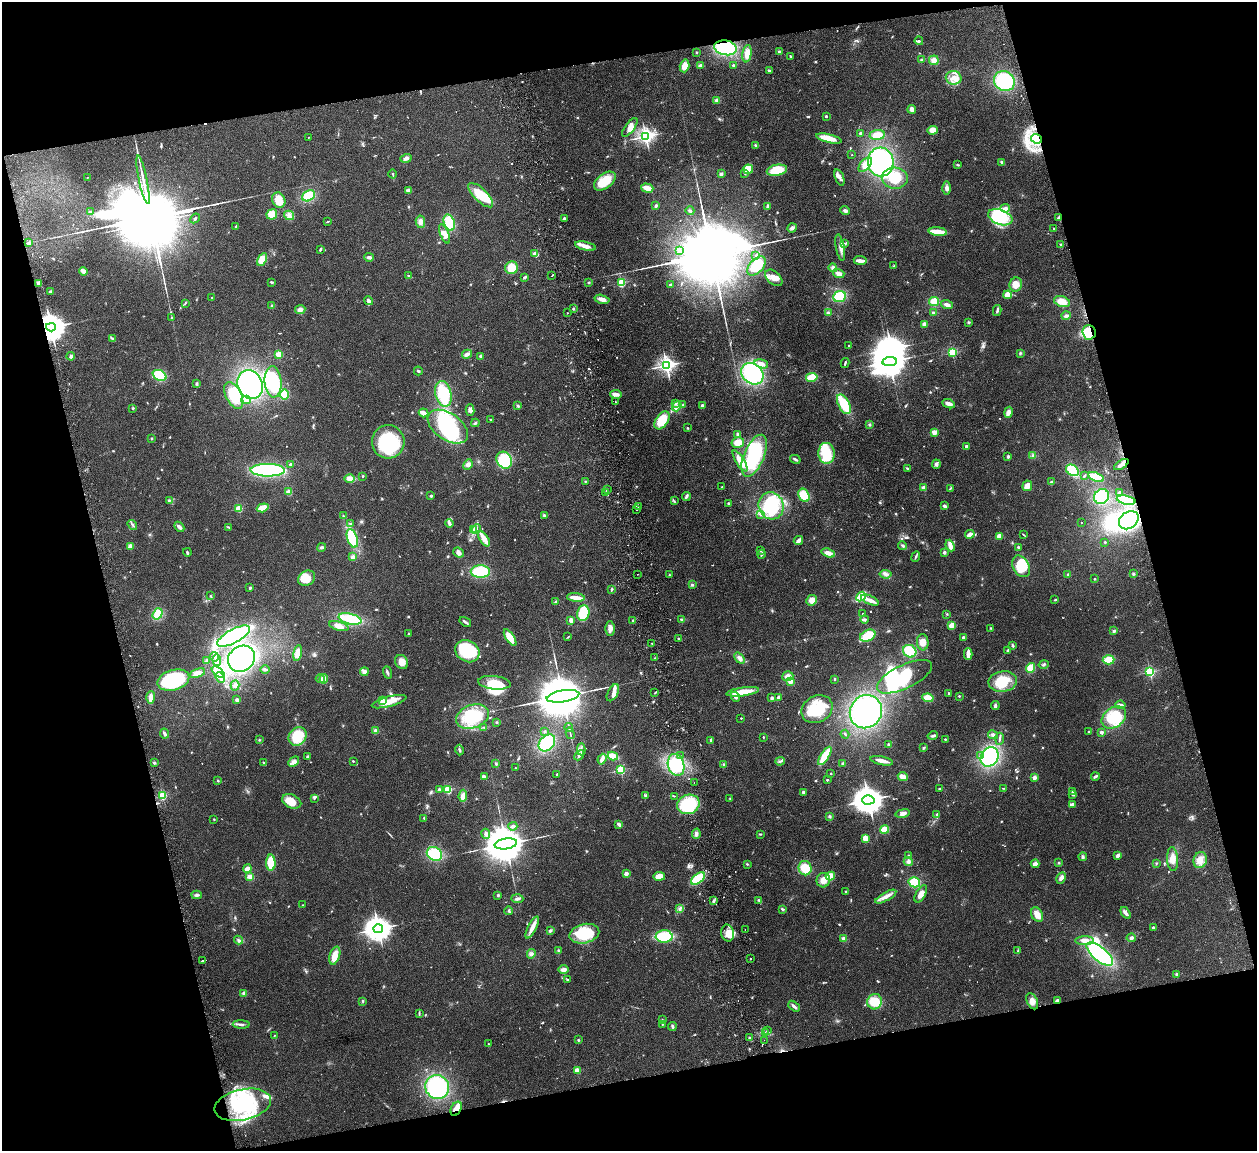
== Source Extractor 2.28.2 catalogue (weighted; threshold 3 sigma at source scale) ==
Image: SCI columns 57-5073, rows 163-4755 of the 5132 x 5030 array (HDU 1 of 3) = the unmasked area's bounding box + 8 px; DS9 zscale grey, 4 x 4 block average (1 PNG px = mean of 4 x 4 image px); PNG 1259 x 1153 px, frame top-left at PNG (2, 2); each listed source drawn as its Kron ellipse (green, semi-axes under 4 px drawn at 4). Shown black and unused: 28% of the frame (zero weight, under 2 of 3 exposures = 3% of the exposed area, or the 3 px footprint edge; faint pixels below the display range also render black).
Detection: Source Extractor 2.28.2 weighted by HDU 2 'WHT'. Background 0.176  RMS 0.011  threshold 0.0488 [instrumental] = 3 sigma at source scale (4.5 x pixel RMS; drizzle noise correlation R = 1.50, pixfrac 1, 0.05/0.05 arcsec/px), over >= 5 px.
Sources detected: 860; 7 too faint to see at this stretch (4 x 4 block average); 23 inside a brighter object's white glare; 9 cosmic-ray / hot-pixel residue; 7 long thin detections or spike segments (spike, bleed or trail) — neither listed nor drawn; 14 coinciding with a brighter row at this scale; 65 inside a brighter listed object's ellipse — not listed separately; of the other 735, all 500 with FLUX_AUTO >= 4.48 (the completeness limit of this list) listed and drawn (235 fainter detections not listed), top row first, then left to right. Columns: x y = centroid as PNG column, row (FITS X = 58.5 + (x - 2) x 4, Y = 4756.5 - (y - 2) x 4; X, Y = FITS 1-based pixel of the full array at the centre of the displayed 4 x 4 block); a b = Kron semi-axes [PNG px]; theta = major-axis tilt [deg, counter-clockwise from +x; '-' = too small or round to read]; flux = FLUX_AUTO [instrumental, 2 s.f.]
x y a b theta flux
919 41 4 2 - 8.4
726 48 11 7 -10 360
697 52 2 2 - 5.9
779 52 2 2 - 71
747 54 9 4 81 53
790 56 2 2 - 6.9
921 60 4 3 - 9.3
934 60 5 4 - 35
701 65 4 2 - 21
733 65 2 2 - 29
685 66 6 4 75 64
769 71 3 2 - 14
954 78 8 7 - 56
1004 81 10 9 - 410
717 100 3 3 - 27
912 109 4 3 - 39
826 116 2 2 - 40
630 127 11 4 53 38
932 130 5 4 - 53
860 133 2 2 - 17
877 135 8 4 6 76
646 136 3 2 - 2800
308 137 2 2 - 7.1
829 138 13 3 -13 120
1036 139 5 4 - 150
756 145 3 3 - 6
852 155 2 2 - 5.7
406 158 6 3 17 26
881 162 14 13 - 840
1002 162 4 2 - 13
865 165 8 5 50 55
958 165 3 2 - 6.1
748 169 5 4 - 86
777 170 10 5 10 160
392 174 4 2 - 7.8
721 174 3 3 - 16
745 174 3 2 - 5.5
87 177 2 2 - 8.1
839 178 9 3 -70 19
895 178 13 10 -3 200
143 180 25 2 -78 62
605 181 12 7 37 170
647 188 6 3 -16 73
947 188 6 3 -90 23
408 191 3 3 - 30
481 195 16 6 -44 210
309 196 7 5 30 150
279 200 8 6 -64 82
656 206 3 3 - 8.7
767 206 3 3 - 8.8
1005 208 5 3 - 21
690 211 4 3 - 9.8
845 211 5 3 - 17
90 212 3 3 - 13
272 214 5 5 - 92
289 215 5 4 - 24
1000 217 12 7 -20 230
195 218 5 2 - 8.6
564 218 3 3 - 9.9
1058 218 4 2 - 13
328 222 3 2 - 4.7
420 222 6 4 -80 31
449 223 8 5 -70 170
236 226 3 2 - 4.6
792 228 5 3 - 18
1054 228 2 2 - 6.5
938 232 9 3 -6 140
445 234 10 4 -69 42
29 243 4 2 - 17
845 244 3 2 - 6.9
1061 245 2 2 - 50
585 246 10 4 -12 46
840 247 13 3 -79 31
320 249 4 2 - 9.5
679 250 3 2 - 8.9
535 254 3 3 - 27
756 255 3 2 - 7.4
369 257 5 3 - 18
262 259 7 4 62 80
860 261 6 2 -6 48
757 266 11 7 47 200
894 266 4 2 - 5.6
512 268 6 6 - 86
833 268 4 4 - 17
83 271 4 3 - 49
839 274 6 4 -17 26
409 276 3 2 - 7.4
552 276 2 2 - 4.5
524 277 4 3 - 9.5
774 278 10 6 -42 50
272 282 3 2 - 10
589 282 2 2 - 22
621 282 2 2 - 640
39 283 3 3 - 36
670 284 4 2 - 6
1016 284 7 6 - 53
51 291 3 3 - 14
1007 295 4 3 - 68
839 296 6 5 - 200
212 297 2 2 - 8.5
602 299 7 3 -14 37
369 301 5 2 - 18
934 301 5 4 - 83
1062 302 8 5 -16 76
185 303 3 2 - 6
947 305 6 3 -19 33
272 306 2 2 - 83
573 308 3 2 - 6
300 309 5 4 - 31
997 310 5 2 - 14
567 313 2 2 - 8.9
828 313 3 2 - 8.4
933 313 3 2 - 15
1066 316 4 3 - 14
172 318 3 2 - 7.6
968 322 3 2 - 6.3
924 324 4 4 - 19
51 327 5 4 - 14000
1089 332 7 6 - 190
112 339 3 2 - 8.1
849 346 2 2 - 5.4
952 352 2 2 - 640
1020 353 3 3 - 7.5
279 354 2 2 - 360
467 354 5 3 - 33
71 356 4 3 - 14
481 356 2 2 - 28
890 361 7 4 8 19000
845 363 5 2 - 9.9
761 364 7 3 -17 47
666 365 3 2 - 3100
418 371 4 2 - 9.3
752 374 12 9 -40 470
160 375 7 5 -25 190
812 377 5 3 - 120
273 382 16 8 -85 360
196 384 3 2 - 7.9
250 385 15 12 -64 570
443 394 13 8 -76 290
616 394 6 3 -11 30
234 395 14 8 -63 190
284 395 5 4 - 120
246 400 4 3 - 18
615 402 2 2 - 11
675 404 3 2 - 8.2
844 404 11 5 -64 220
949 404 6 3 -22 35
683 405 4 3 - 8.7
518 406 3 3 - 8.8
677 406 5 2 - 14
702 406 4 2 - 16
133 408 2 2 - 14
470 410 6 3 -76 26
1008 412 6 4 78 40
423 413 5 2 - 65
490 419 3 2 - 5.1
662 420 10 6 55 170
475 423 4 2 - 7.5
870 425 3 3 - 8.5
448 427 23 13 -34 480
687 428 2 2 - 6.1
934 432 2 2 - 240
737 434 4 3 - 11
152 438 2 2 - 4.9
388 442 17 16 - 510
738 442 6 5 - 65
966 446 2 2 - 57
826 453 10 8 -84 200
754 456 22 10 67 560
1008 456 2 2 - 20
1033 456 3 3 - 11
795 459 5 2 - 12
504 460 9 7 -57 240
740 461 12 4 -58 86
291 464 3 2 - 23
936 464 4 4 - 20
468 465 5 4 - 23
1121 465 8 3 31 31
907 468 4 2 - 8.9
268 470 17 6 -1 720
1072 470 7 5 -34 250
1084 475 3 2 - 6.3
363 476 3 2 - 5.1
1096 477 8 3 -19 190
350 478 5 4 - 38
585 481 2 2 - 4.6
1052 482 4 2 - 13
1027 486 5 4 - 40
722 487 2 2 - 6.4
924 487 2 2 - 160
950 488 4 2 - 5.8
607 490 2 2 - 4.8
289 492 2 2 - 230
606 492 3 2 - 7.9
1120 493 4 3 - 15
804 495 7 5 -62 130
431 496 3 2 - 8.1
686 496 4 2 - 18
1101 497 8 7 - 190
169 500 3 2 - 6.9
1126 500 9 4 -13 260
674 501 3 2 - 4.8
728 503 3 2 - 6.6
638 506 2 2 - 6.6
771 506 14 12 -66 380
945 506 4 3 - 17
263 508 6 3 18 88
239 509 2 2 - 340
636 510 2 2 - 4.5
760 514 3 2 - 5.5
544 515 3 3 - 9.4
343 516 3 2 - 5.2
1129 520 10 8 37 680
1081 522 2 2 - 6.3
450 523 4 3 - 17
350 524 3 2 - 6.7
132 525 5 2 - 13
179 527 6 3 -44 21
229 527 4 2 - 9.9
474 529 3 2 - 6.7
476 529 5 2 - 13
970 534 5 3 - 34
1023 534 4 2 - 5.3
999 536 4 3 - 30
352 538 9 5 -72 240
484 539 9 3 -57 100
798 540 5 2 - 44
1105 542 2 2 - 18
130 546 4 3 - 24
903 546 4 2 - 12
950 546 6 3 -68 42
321 547 5 3 - 13
1018 547 3 2 - 7.9
760 551 4 2 - 7.6
187 552 4 3 - 9
944 552 2 2 - 67
459 553 6 4 -40 21
828 553 7 4 -18 41
761 554 4 2 - 15
353 557 4 4 - 20
916 557 5 2 - 11
1021 566 11 8 -60 230
480 572 9 6 1 240
637 574 2 2 - 8
886 574 6 3 -6 21
1068 574 4 3 - 8.2
1134 574 3 3 - 12
670 575 3 3 - 6.2
306 578 9 7 31 110
1094 579 2 2 - 20
692 585 3 3 - 9.4
250 588 2 2 - 11
612 590 2 2 - 7.4
210 596 2 2 - 5.1
576 597 9 4 -5 56
861 597 5 2 - 200
812 600 5 5 - 55
870 600 9 2 -24 58
1055 600 3 2 - 7
555 602 3 2 - 6.2
583 613 8 6 73 160
863 613 2 2 - 6.1
158 614 6 4 53 100
947 614 3 2 - 5.2
350 619 11 5 -13 230
681 619 3 2 - 6.6
865 619 4 2 - 11
571 620 3 3 - 35
633 620 3 3 - 8.4
465 622 6 2 -33 15
952 625 4 3 - 48
339 626 10 4 -16 47
991 628 2 2 - 5.9
610 629 7 4 88 29
1114 631 4 3 - 11
409 634 3 2 - 6.8
233 636 18 7 29 490
868 636 8 5 26 140
510 637 9 4 -57 100
568 637 4 2 - 5.1
963 637 2 2 - 56
679 638 4 2 - 8.4
923 642 8 5 -84 61
651 643 2 2 - 6.3
1013 645 4 2 - 12
1008 650 3 2 - 6.6
467 651 13 10 -30 390
910 651 7 6 - 180
298 653 8 4 80 51
968 654 5 2 - 85
214 657 4 2 - 12
655 658 4 2 - 7.6
740 658 6 4 -49 26
241 659 14 12 37 710
217 660 6 2 -87 15
1108 660 6 4 3 91
206 661 3 2 - 11
402 662 7 6 - 61
1044 664 5 2 - 8.7
1030 668 5 4 - 100
265 669 4 2 - 14
218 672 7 4 -37 130
364 672 4 3 - 23
387 672 6 2 -69 14
1150 672 2 2 - 940
197 673 8 4 22 40
788 676 5 5 - 38
905 677 30 11 26 590
220 678 6 2 -47 19
320 679 4 3 - 13
324 679 4 3 - 63
835 679 3 2 - 6.7
173 680 16 10 16 620
790 681 3 2 - 55
1003 682 14 10 8 210
494 683 16 6 -6 130
235 685 5 2 - 12
655 692 3 2 - 6.1
743 692 16 4 8 120
613 693 9 5 62 32
948 693 2 2 - 6.2
563 696 16 6 9 67000
959 696 2 2 - 5.8
151 697 6 3 88 48
735 697 5 3 - 26
778 697 4 3 - 9.6
772 698 3 3 - 13
928 698 6 3 -8 94
237 700 2 2 - 31
382 701 2 2 - 210
389 702 18 5 14 88
1120 705 5 3 - 25
995 706 4 2 - 19
817 709 16 13 30 270
866 712 17 15 56 860
472 717 17 11 20 300
741 718 2 2 - 13
1114 718 13 9 36 230
497 722 2 2 - 7
484 727 3 2 - 6.3
569 727 4 2 - 7.2
376 731 4 4 - 23
545 731 3 2 - 5.8
1089 732 2 2 - 4.7
1101 732 2 2 - 96
570 733 6 2 -75 6.6
165 734 5 2 - 16
845 734 4 2 - 6.8
993 735 5 3 - 18
298 736 10 8 51 190
933 736 5 3 - 15
763 737 2 2 - 5.8
945 739 2 2 - 18
1000 739 6 2 87 13
259 740 3 2 - 5
711 740 3 2 - 13
547 743 9 7 46 300
888 744 2 2 - 7.6
924 748 4 2 - 7.7
581 749 6 2 -88 12
460 750 5 2 - 11
579 755 6 3 46 15
307 756 2 2 - 14
613 756 5 3 - 94
681 756 2 2 - 7.1
825 756 10 4 57 160
981 756 2 2 - 5.7
990 757 10 8 59 470
602 759 5 3 - 36
353 761 2 2 - 7.4
780 761 5 2 - 11
882 761 11 2 -12 51
294 762 6 4 44 30
154 763 3 3 - 9
264 763 2 2 - 10
496 763 3 2 - 7.5
843 763 3 3 - 12
724 764 3 3 - 6.4
676 765 11 8 -74 400
515 768 2 2 - 6.7
621 770 2 2 - 690
831 773 2 2 - 5.4
557 774 2 2 - 9.7
1095 776 4 2 - 16
484 777 4 2 - 27
903 777 5 3 - 58
1034 778 2 2 - 150
827 780 2 2 - 21
218 781 2 2 - 7
694 782 2 2 - 7.2
1003 788 4 2 - 4.7
439 789 4 3 - 12
939 789 3 2 - 7.7
448 790 2 2 - 620
803 792 3 2 - 18
1073 792 3 2 - 11
645 795 3 3 - 7.2
1073 795 3 3 - 20
162 796 2 2 - 630
463 796 6 4 84 41
674 796 4 2 - 5.4
314 798 2 2 - 5.1
730 798 2 2 - 4.8
868 800 6 4 3 14000
292 801 10 6 -24 96
688 804 11 9 21 290
1072 804 3 3 - 11
903 813 7 4 10 28
937 814 2 2 - 37
829 816 3 3 - 10
424 818 3 2 - 5
214 819 3 2 - 4.6
619 824 3 2 - 26
513 826 4 3 - 16
884 830 4 3 - 87
486 834 5 3 - 19
696 834 5 3 - 24
760 834 4 2 - 6.9
865 839 4 3 - 75
506 844 11 5 9 38000
434 854 8 6 -29 230
1118 855 4 2 - 24
909 856 3 3 - 11
1083 857 4 3 - 15
1173 859 12 5 -86 53
1200 860 8 6 71 53
908 862 5 4 - 21
271 863 8 4 -89 130
1059 863 3 2 - 5.8
1156 863 3 2 - 5.2
747 864 3 2 - 6.3
1035 864 4 3 - 37
247 868 4 3 - 34
805 868 7 6 - 110
626 874 3 3 - 26
659 876 6 4 10 57
830 876 5 4 - 82
250 877 3 3 - 41
1061 878 6 3 63 28
698 879 8 4 38 190
823 880 7 6 - 64
914 882 6 5 - 160
846 891 2 2 - 5.7
921 894 9 4 61 53
197 895 5 3 - 15
498 895 3 3 - 9.1
886 897 12 3 29 45
517 899 6 3 -3 19
759 900 3 2 - 8.6
714 901 4 2 - 12
302 905 2 2 - 8.1
679 909 4 2 - 6.9
782 909 3 2 - 12
509 911 4 3 - 9.1
1126 913 6 3 -55 25
1037 915 7 5 -63 57
1153 927 2 2 - 9.1
532 928 12 4 62 57
378 929 5 4 - 8500
745 930 2 2 - 4.5
550 931 3 2 - 16
728 933 8 6 -78 69
584 934 15 9 13 310
664 937 8 6 -2 220
843 938 3 3 - 17
1131 938 5 4 - 15
238 940 5 3 - 15
1085 941 9 4 2 37
559 951 2 2 - 18
1018 951 4 2 - 6
531 954 5 3 - 16
1100 954 16 7 -39 620
335 956 9 5 72 75
750 959 2 2 - 8.1
202 960 3 2 - 96
563 969 5 3 - 28
1177 974 2 2 - 69
568 979 2 2 - 4.5
244 993 4 3 - 15
363 1001 3 2 - 6.7
1032 1001 8 5 -63 45
1058 1001 4 2 - 39
875 1002 8 7 - 120
794 1006 7 2 -42 23
419 1013 4 2 - 7.6
662 1020 3 2 - 5.8
241 1024 8 2 -2 19
662 1024 2 2 - 8.7
672 1026 4 2 - 15
767 1031 2 2 - 120
765 1033 4 2 - 9.3
274 1036 3 2 - 4.8
750 1038 2 2 - 95
578 1040 3 2 - 7.3
764 1040 2 2 - 12
488 1044 2 2 - 6.6
577 1070 2 2 - 250
437 1087 12 11 - 610
243 1105 29 15 12 500
456 1109 7 5 64 42
Overlapping masked pixels (flux is a lower limit): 7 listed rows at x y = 726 48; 1036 139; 1058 218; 51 327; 1089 332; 1058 1001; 456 1109
Diffuse or blended objects may show on this block-average render without a row.